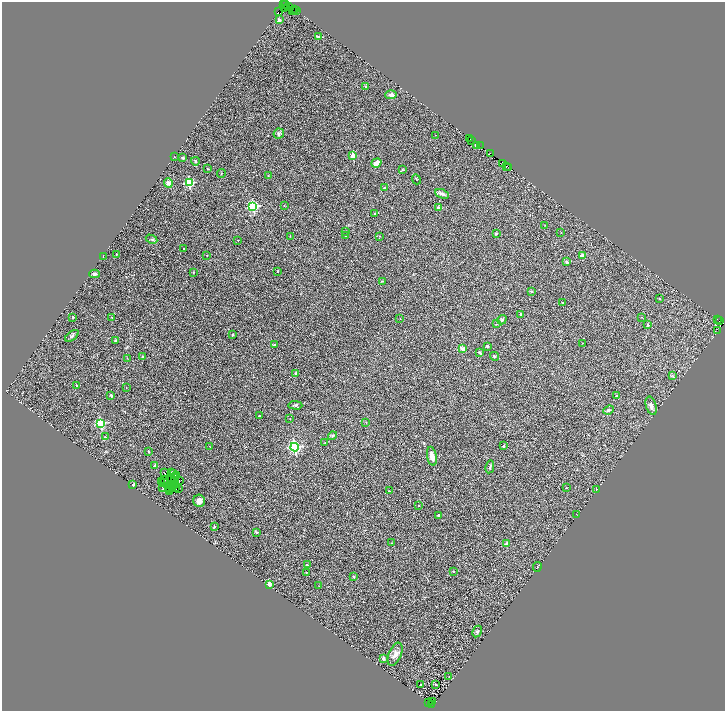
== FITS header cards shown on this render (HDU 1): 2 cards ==
NAXIS1  =                 1446
NAXIS2  =                 1418

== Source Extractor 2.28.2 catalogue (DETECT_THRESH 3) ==
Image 1446 x 1418 px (HDU 1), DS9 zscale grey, zoomed out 1/2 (1 PNG px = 2 x 2 image px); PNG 727 x 713 px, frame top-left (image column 2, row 1418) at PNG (2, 2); each listed source drawn as its Kron ellipse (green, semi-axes under 4 px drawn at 4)
Background 0.204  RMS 0.023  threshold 0.0694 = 3 sigma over >= 5 px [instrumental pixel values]
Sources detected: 186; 32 cannot appear on this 1/2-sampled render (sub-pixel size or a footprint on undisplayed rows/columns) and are neither listed nor drawn; the other 154 listed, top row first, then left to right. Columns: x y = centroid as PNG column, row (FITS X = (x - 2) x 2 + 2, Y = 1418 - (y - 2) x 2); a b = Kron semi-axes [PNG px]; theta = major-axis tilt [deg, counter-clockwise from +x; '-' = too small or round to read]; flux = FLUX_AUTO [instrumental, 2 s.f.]
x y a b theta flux
283 4 2 1 - 150
285 5 3 2 - 250
288 7 2 1 - 55
284 9 3 1 - 110
295 9 2 1 - 81
293 11 3 1 - 73
296 11 2 1 - 7.8
278 12 2 1 - 9
279 20 2 2 - 41
318 37 2 2 - 22
366 87 2 2 - 31
391 95 6 4 2 15
279 134 5 5 - 7.5
435 135 2 1 - 2.4
470 139 2 1 - 170
472 140 2 2 - 68
477 145 2 1 - 140
480 146 2 1 - 5.7
490 153 2 1 - 18
353 156 2 2 - 77
174 157 2 2 - 1.7
183 158 3 3 - 6.4
195 161 4 3 - 5.4
376 163 5 3 - 52
502 163 2 1 - 63
506 166 2 1 - 20
509 167 3 1 - 13
208 169 3 2 - 3.2
402 170 4 2 - 2.5
221 174 4 2 - 2.6
268 176 3 2 - 2.6
416 179 5 2 - 2.7
168 183 5 4 - 24
189 183 3 3 - 380
384 188 2 2 - 14
442 194 7 3 -21 16
253 206 3 3 - 500
284 206 2 1 - 1.2
439 208 2 2 - 39
375 214 3 2 - 7.9
545 225 2 1 - 1.4
345 231 3 2 - 2.2
496 233 2 2 - 19
561 233 3 2 - 1.7
290 236 3 3 - 2.5
345 236 2 2 - 2.9
380 236 3 2 - 1.8
152 239 6 3 -27 5.6
238 240 2 1 - 2.3
184 249 2 2 - 5
116 254 2 2 - 2.6
207 255 2 2 - 1.5
582 256 2 2 - 41
103 257 2 2 - 1.7
567 262 2 2 - 24
277 271 3 2 - 2.4
193 273 2 2 - 3.1
94 274 5 3 - 11
383 281 4 2 - 2.6
531 291 3 3 - 4.7
659 298 2 2 - 3.7
562 303 3 2 - 4.6
521 315 3 3 - 4
73 317 2 2 - 6.4
112 317 3 2 - 2.7
641 317 2 1 - 1.2
400 319 2 2 - 1.5
502 320 5 3 - 6.4
718 320 2 1 - 7.5
719 321 2 1 - 49
497 324 4 3 - 3.8
648 325 2 2 - 17
718 330 3 2 - 19
233 335 4 2 - 3.4
72 336 8 3 36 7.9
116 341 3 3 - 8.7
582 343 2 1 - 2.2
274 345 4 2 - 3.7
487 346 3 3 - 7.7
462 349 2 2 - 60
480 353 3 2 - 8.5
494 356 4 4 - 5.4
143 357 3 3 - 4.6
127 358 3 2 - 1.7
296 374 2 2 - 18
672 376 4 2 - 4.9
76 385 2 2 - 2.8
126 387 2 1 - 1.2
111 395 2 2 - 9.4
617 395 3 2 - 3.5
295 405 7 4 -2 7.6
651 406 9 5 -74 20
609 410 5 3 - 7.3
259 416 2 2 - 3.8
290 418 2 2 - 3.4
366 422 3 2 - 1.6
101 424 3 3 - 380
332 436 4 4 - 6.1
105 437 2 2 - 7.3
325 443 3 2 - 1.5
503 446 2 2 - 18
210 447 2 1 - 1.3
295 447 4 4 - 770
149 451 3 2 - 4.1
432 456 9 4 -80 25
155 466 3 3 - 7.1
490 467 6 3 78 6.5
164 473 2 1 - 2.6
171 473 2 1 - 1.2
173 473 3 1 - 2.6
176 475 3 1 - 2.9
171 478 2 1 - 2.9
164 479 3 1 - 2.6
179 481 2 1 - 2.6
161 482 4 1 - 1.3
174 482 3 1 - 3
164 483 3 1 - 0.026
175 484 2 1 - 1.8
133 485 4 2 - 9.4
173 485 2 1 - 1.4
173 486 2 1 - 0.66
162 487 2 1 - 2.6
175 487 4 1 - 3.6
168 488 2 1 - 2.6
178 488 3 2 - 3.7
566 488 2 2 - 2.6
169 489 2 1 - 0.73
597 489 2 2 - 11
389 491 3 2 - 2
169 492 2 1 - 8.6
199 501 6 6 - 24
419 506 2 2 - 4.9
577 514 3 1 - 1.5
438 515 2 2 - 19
214 526 3 3 - 5.1
257 532 2 2 - 18
392 543 2 1 - 2.8
506 544 2 2 - 40
307 565 3 2 - 2.9
537 567 5 1 - 2.1
453 571 3 3 - 3
306 572 3 2 - 1.5
354 577 4 3 - 3.4
269 584 2 2 - 88
319 586 2 2 - 2.3
477 631 6 4 60 7.5
395 654 12 6 67 24
383 659 4 3 - 9.5
449 676 3 2 - 1.9
421 684 3 2 - 1.7
436 685 3 2 - 1.8
433 701 2 1 - 5
429 702 2 1 - 3.1
431 704 2 1 - 22
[32 sub-pixel or undisplayed-footprint detections neither listed nor drawn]